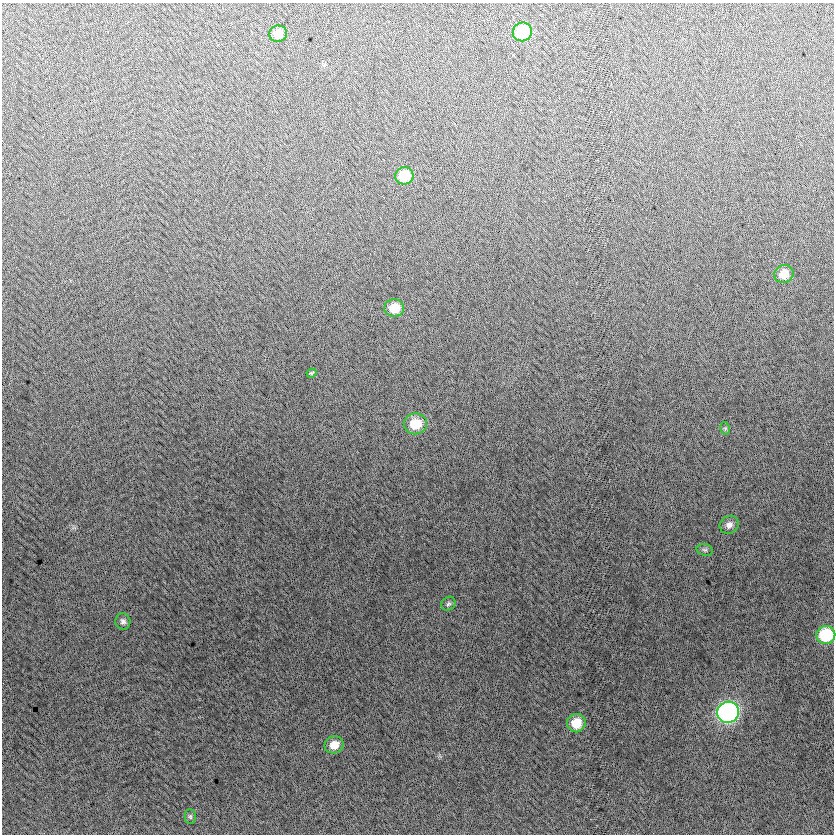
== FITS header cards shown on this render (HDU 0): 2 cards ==
NAXIS1  =                  832
NAXIS2  =                  832

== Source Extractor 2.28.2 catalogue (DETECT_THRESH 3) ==
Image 832 x 832 px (HDU 0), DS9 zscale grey, 1 PNG px = 1 image px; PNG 836 x 836 px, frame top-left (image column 1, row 832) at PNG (2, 3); each listed source drawn as its Kron ellipse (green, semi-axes under 4 px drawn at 4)
Background -6.26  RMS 12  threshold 37.5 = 3 sigma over >= 5 px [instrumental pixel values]
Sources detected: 17; all 17 listed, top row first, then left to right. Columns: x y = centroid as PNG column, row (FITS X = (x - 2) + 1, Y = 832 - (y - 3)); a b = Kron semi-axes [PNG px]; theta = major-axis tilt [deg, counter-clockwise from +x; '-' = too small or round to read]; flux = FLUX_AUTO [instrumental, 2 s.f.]
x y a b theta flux
522 32 10 9 - 53000
278 34 9 8 - 11000
404 176 9 8 - 23000
784 274 10 9 - 12000
394 308 10 8 6 17000
311 373 5 3 - 1300
415 424 11 10 - 22000
725 428 6 4 -78 1400
729 525 10 8 34 4800
705 550 8 6 -14 2000
448 604 7 6 - 2100
123 621 8 7 - 2900
826 635 9 9 - 47000
728 712 11 10 - 240000
576 723 9 9 - 17000
334 745 9 8 - 11000
190 817 7 5 -89 1800
At the frame edge (FLAGS 8, measured only in part): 1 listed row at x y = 826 635